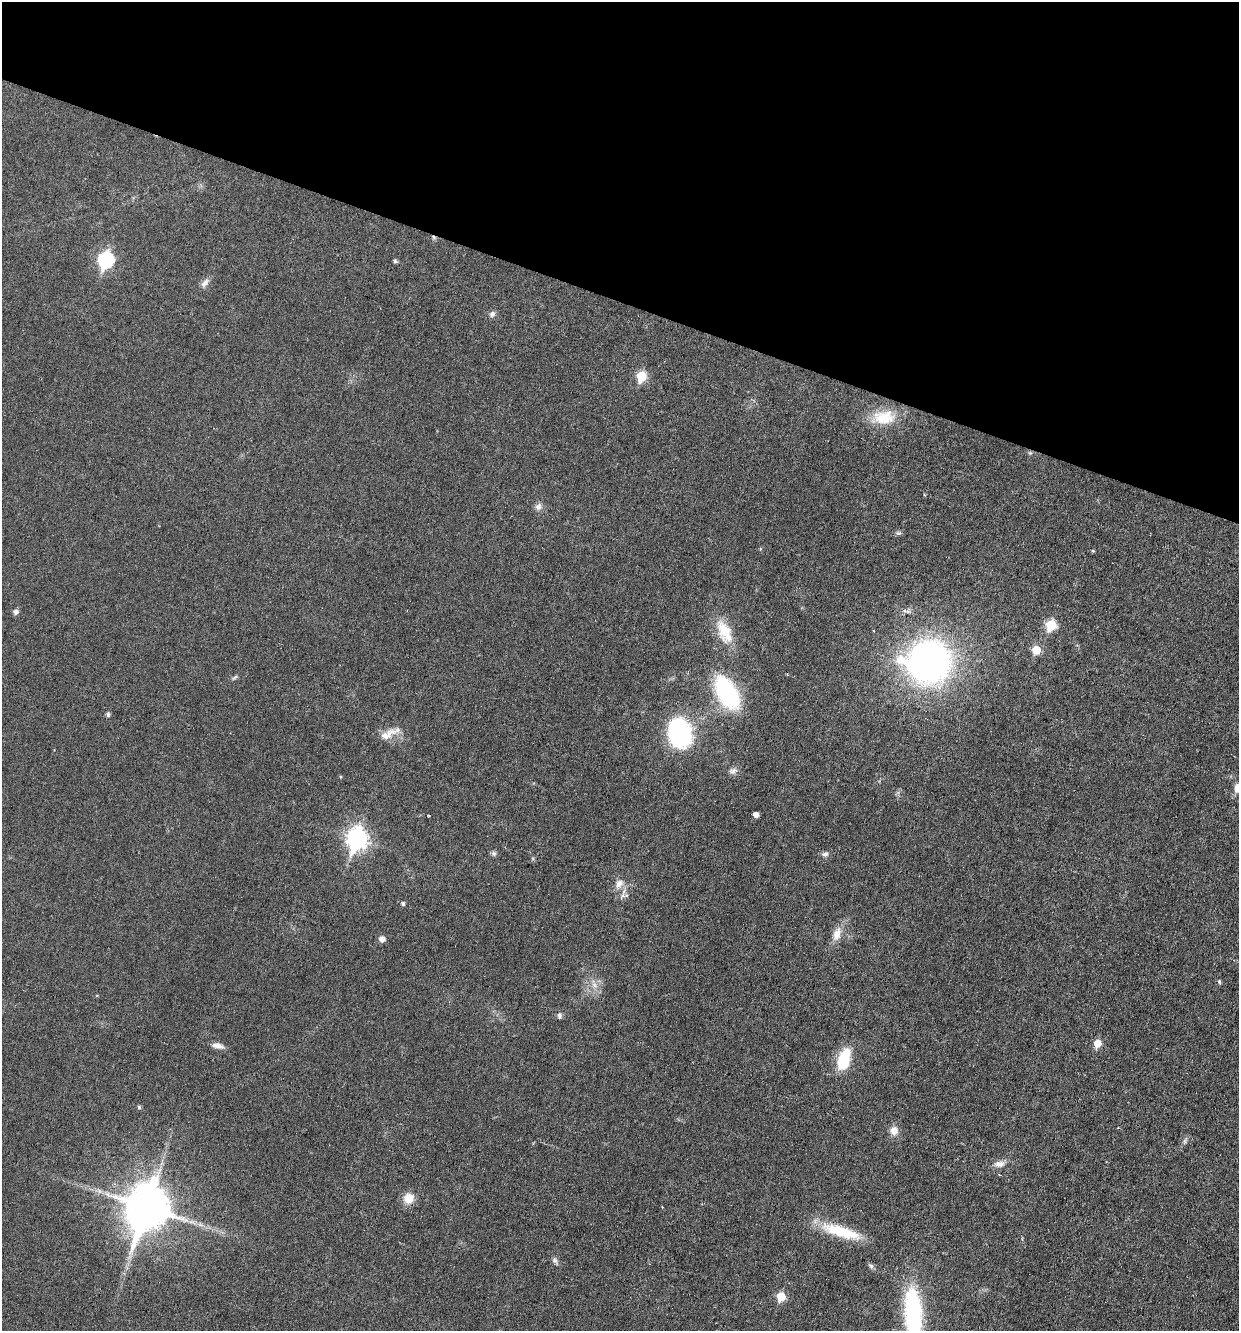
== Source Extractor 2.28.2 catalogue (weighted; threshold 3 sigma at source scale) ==
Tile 2 of 4 x 4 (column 2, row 1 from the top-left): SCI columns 1496-2732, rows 3989-5317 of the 5333 x 5318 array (HDU 1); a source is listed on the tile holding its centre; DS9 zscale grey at full resolution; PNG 1241 x 1333 px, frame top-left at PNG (2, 2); no overlay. Shown black and unused: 23% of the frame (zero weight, under 3 of 6 exposures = <1% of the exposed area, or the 3 px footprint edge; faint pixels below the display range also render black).
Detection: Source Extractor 2.28.2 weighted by HDU 2 'WHT'; one run over the whole footprint, this tile lists its part. Background 0.0321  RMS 0.0039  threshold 0.0159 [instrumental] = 3 sigma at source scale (4.09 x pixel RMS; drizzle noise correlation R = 1.36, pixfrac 0.8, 0.05/0.05 arcsec/px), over >= 5 px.
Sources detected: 48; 1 cosmic-ray / hot-pixel residue — not listed; the other 47 listed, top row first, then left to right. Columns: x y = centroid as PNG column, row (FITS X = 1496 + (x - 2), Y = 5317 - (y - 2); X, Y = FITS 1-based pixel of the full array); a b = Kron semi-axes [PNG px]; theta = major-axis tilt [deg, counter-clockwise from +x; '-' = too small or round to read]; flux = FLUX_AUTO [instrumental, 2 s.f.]
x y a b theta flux
106 260 8 7 - 67
395 261 4 4 - 0.79
205 283 14 8 54 1.9
492 314 8 8 - 1.3
642 376 6 6 - 18
884 417 30 19 1 11
538 507 10 8 73 1.8
898 533 6 5 - 0.65
1093 551 5 4 - 0.36
16 612 5 5 - 1.4
1051 625 6 6 - 17
724 632 35 17 -66 11
1036 650 6 6 - 9.1
928 662 43 39 1 140
235 677 10 3 34 0.63
727 693 35 18 -61 40
108 715 5 4 - 0.95
679 733 25 19 -81 57
389 734 32 10 27 4.9
733 771 12 7 20 1.6
1237 788 11 8 88 3.4
428 815 3 2 - 0.34
756 815 4 4 - 2.2
357 839 10 8 76 180
494 853 7 7 - 0.8
825 854 9 6 14 1.1
619 884 14 9 55 2.8
623 895 8 7 - 1.4
403 904 5 4 - 0.81
837 934 20 10 70 4.2
382 939 6 6 - 2.1
1219 981 5 4 - 0.63
594 985 10 7 -42 2.1
559 1016 8 6 -73 0.97
1097 1043 6 6 - 6.4
218 1046 14 7 -11 2.3
844 1059 26 13 73 13
139 1107 5 4 - 0.64
894 1131 11 10 - 2.9
999 1164 15 9 8 2.5
408 1198 13 12 - 4.5
147 1207 15 13 73 1400
841 1231 50 13 -17 16
555 1260 9 7 -63 1.1
871 1266 8 6 -28 0.84
781 1297 6 5 - 12
913 1313 52 16 -86 50
Isophote crosses this tile's border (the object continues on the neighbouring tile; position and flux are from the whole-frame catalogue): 2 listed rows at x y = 1237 788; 913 1313